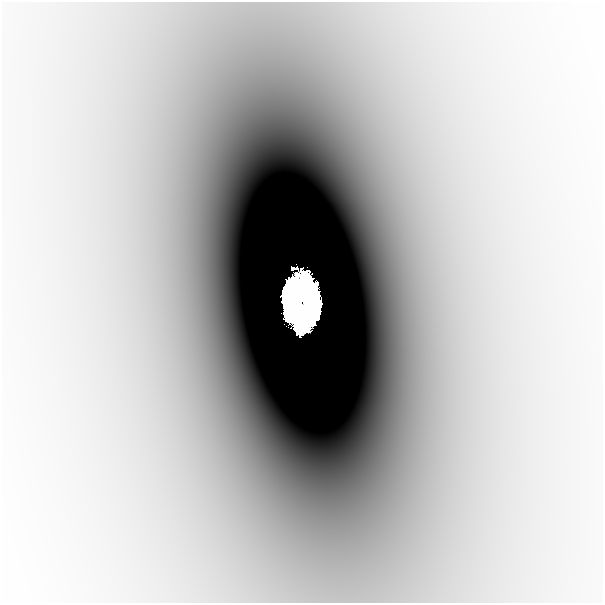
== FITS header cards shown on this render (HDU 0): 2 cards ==
NAXIS1  =                  601
NAXIS2  =                  601

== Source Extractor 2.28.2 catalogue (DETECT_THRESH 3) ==
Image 601 x 601 px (HDU 0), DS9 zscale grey, 1 PNG px = 1 image px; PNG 605 x 605 px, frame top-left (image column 1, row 601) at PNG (2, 2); no overlay
Background -3.21e-04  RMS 5.4e-05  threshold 1.61e-04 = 3 sigma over >= 5 px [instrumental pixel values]
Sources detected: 4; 1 with non-positive FLUX_AUTO (blend fragments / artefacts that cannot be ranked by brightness) is not listed; the other 3 listed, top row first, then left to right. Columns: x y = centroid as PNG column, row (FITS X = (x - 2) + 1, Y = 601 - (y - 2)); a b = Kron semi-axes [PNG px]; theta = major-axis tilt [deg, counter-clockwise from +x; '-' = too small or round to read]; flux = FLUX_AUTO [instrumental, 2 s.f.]
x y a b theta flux
301 299 42 31 -90 14
287 315 10 7 -82 1.3
308 319 20 8 33 2.8
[1 non-positive-flux detection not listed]